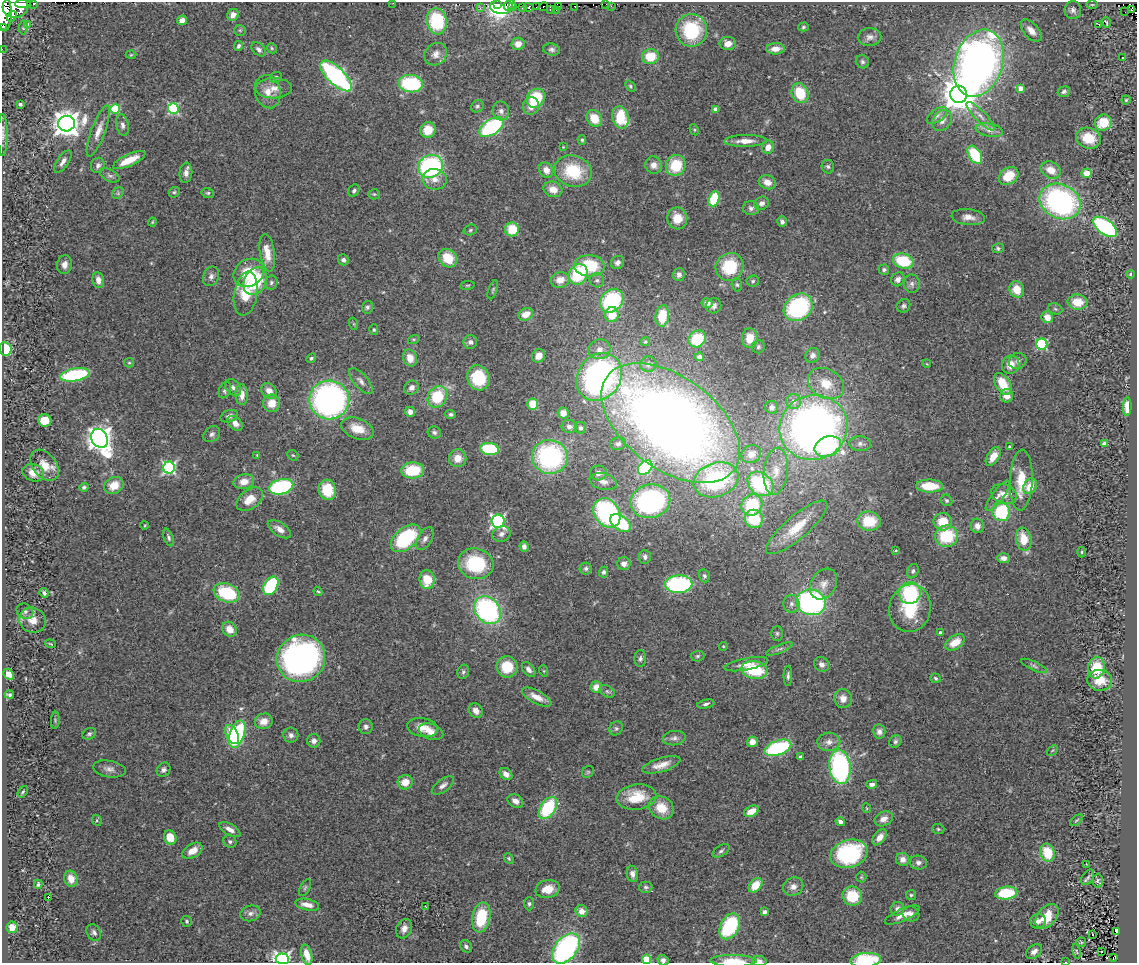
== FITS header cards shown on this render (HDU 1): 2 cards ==
NAXIS1  =                 1135
NAXIS2  =                  961

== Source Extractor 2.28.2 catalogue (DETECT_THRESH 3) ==
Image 1135 x 961 px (HDU 1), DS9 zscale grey, 1 PNG px = 1 image px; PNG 1139 x 965 px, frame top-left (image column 1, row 961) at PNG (2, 2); each listed source drawn as its Kron ellipse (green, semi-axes under 4 px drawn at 4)
Background 1.19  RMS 0.066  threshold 0.197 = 3 sigma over >= 5 px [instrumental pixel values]
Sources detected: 427; all 427 listed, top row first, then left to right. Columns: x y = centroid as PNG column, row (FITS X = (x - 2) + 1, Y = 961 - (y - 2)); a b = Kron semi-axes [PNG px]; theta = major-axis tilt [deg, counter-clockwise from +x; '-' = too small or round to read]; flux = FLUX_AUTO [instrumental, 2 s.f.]
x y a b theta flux
34 3 3 3 - 140
393 3 2 2 - 13
23 4 8 4 0 1300
606 4 2 2 - 20
498 5 3 3 - 2700
1092 5 6 3 0 4.7
503 6 13 8 8 1200
508 6 5 3 - 110
513 6 3 2 - 57
611 6 3 2 - 3.1
15 7 13 10 4 4900
528 7 5 4 - 500
537 7 3 3 - 280
543 7 5 2 - 84
559 7 3 2 - 26
575 7 4 2 - 50
480 8 3 2 - 21
522 8 4 3 - 120
550 10 3 2 - 50
556 10 2 2 - 58
1073 10 9 8 - 18
1132 10 2 2 - 30
4 12 18 7 -87 4500
1125 12 2 2 - 3
233 15 6 5 - 30
12 17 6 4 52 720
182 20 5 4 - 29
437 21 13 10 -82 300
1106 22 5 2 - 5.4
28 24 3 2 - 2.5
1099 25 3 2 - 6.2
3 27 3 2 - 76
803 27 5 4 - 6.6
23 28 7 3 83 7.6
240 30 6 5 - 6.8
691 30 16 15 - 270
1031 31 13 7 -48 35
869 37 12 9 1 23
728 43 8 6 2 32
518 44 6 6 - 42
239 46 5 4 - 11
272 48 5 4 - 5.7
2 49 2 2 - 9.5
259 49 8 5 -43 15
775 49 9 5 2 40
552 50 8 6 -8 13
436 54 12 10 43 32
131 55 5 3 - 4.1
650 56 8 7 - 110
1122 58 3 2 - 4.4
862 62 7 6 - 11
979 63 34 24 72 2600
336 76 20 8 -44 870
276 77 6 5 - 8.7
411 84 12 9 -6 320
630 86 6 4 -51 6.6
274 88 18 10 1 50
1020 88 4 4 - 39
268 92 17 12 -74 57
1064 92 6 5 - 10
800 93 10 8 -67 140
959 94 8 8 - 10000
536 98 10 8 50 200
1126 100 4 4 - 5.2
20 104 3 3 - 12
477 106 7 5 37 9.5
531 106 9 8 - 38
173 108 5 5 - 440
115 109 5 5 - 250
716 109 4 4 - 62
501 111 9 8 - 22
937 116 12 6 37 19
980 116 19 5 -45 33
621 117 11 8 -74 190
594 118 9 7 -59 89
942 120 11 9 52 31
1103 122 8 8 - 120
66 124 8 8 - 5400
122 125 11 6 -78 18
491 127 14 7 34 470
428 130 8 7 - 75
694 130 6 4 -62 5.4
989 130 14 6 -10 29
98 131 27 7 70 47
3 135 21 5 -90 20
1088 138 13 10 -18 100
582 140 4 4 - 6.7
745 141 21 6 1 46
563 147 4 3 - 3.1
768 147 6 6 - 42
975 155 10 6 -58 210
129 160 17 5 24 81
63 161 13 5 57 21
98 165 8 7 - 15
654 165 9 8 - 32
676 165 10 10 - 140
430 166 13 11 27 670
828 167 7 6 - 9.6
546 170 8 6 -57 37
1051 170 10 8 -27 55
573 171 19 15 -18 210
186 173 10 6 84 24
1087 173 5 4 - 61
110 176 10 6 -27 13
1009 176 10 8 34 100
434 179 12 10 -7 42
767 182 9 6 -22 38
553 189 9 7 -15 44
354 191 6 5 - 14
174 192 6 5 - 6.6
118 193 6 5 - 9.2
208 193 6 4 -12 7.4
374 194 5 5 - 5.6
714 199 8 5 71 180
1060 201 21 17 -24 960
762 203 7 6 - 17
751 208 8 7 - 16
968 217 17 8 -6 36
677 218 11 10 - 83
152 222 4 4 - 4.5
782 222 5 4 - 14
1105 227 14 7 -36 570
512 229 7 7 - 120
470 230 7 5 18 8
998 248 6 5 - 7.6
267 253 19 7 -81 75
448 258 10 8 -43 110
343 260 6 5 - 14
903 261 10 7 -17 220
617 262 7 6 - 19
64 265 9 7 77 27
589 266 15 10 -3 210
730 267 14 13 - 190
884 270 5 5 - 8.8
249 273 16 13 32 140
578 274 10 9 - 260
1130 274 4 4 - 6.5
679 275 6 6 - 19
211 276 10 7 68 19
898 279 7 6 - 21
98 280 8 5 -82 28
560 280 9 8 - 50
597 280 7 7 - 13
255 281 14 11 62 220
753 281 6 5 - 7.7
271 282 7 6 - 11
912 284 9 8 - 18
467 285 7 3 8 5.7
737 285 7 5 -72 7.7
493 290 10 4 71 8
1017 290 8 7 - 70
246 294 22 11 81 130
612 301 13 10 48 400
1077 302 10 7 -5 85
707 303 5 5 - 31
714 306 8 7 - 15
903 306 7 6 - 11
367 307 6 5 - 11
798 307 15 12 38 500
1055 309 7 5 -22 8.9
526 314 8 6 27 56
612 315 7 7 - 100
662 316 10 6 83 110
1047 317 6 5 - 45
354 324 6 4 -71 4.6
374 330 5 4 - 6.2
750 338 10 8 85 77
414 339 6 4 18 5.5
697 339 9 8 - 150
470 342 7 7 - 18
645 342 5 4 - 7.3
1042 344 5 5 - 380
758 347 6 6 - 11
5 349 7 6 - 140
599 349 11 10 - 39
813 355 8 7 - 21
539 356 7 6 - 34
700 357 4 4 - 19
311 358 5 4 - 7.7
410 358 8 7 - 47
1018 361 9 8 - 20
129 363 5 4 - 6.1
648 364 8 8 - 18
927 364 4 3 - 3.5
1011 365 9 8 - 51
75 375 15 6 10 360
599 377 25 21 54 1200
478 378 12 11 - 200
361 381 16 7 -49 24
826 384 19 14 -30 100
1003 384 12 7 -59 110
233 387 9 6 -47 17
412 388 7 6 - 20
225 390 8 5 65 10
269 391 8 6 -45 38
242 395 10 6 -87 40
1007 396 6 6 - 37
437 397 11 9 58 220
329 400 20 19 - 1300
794 401 7 7 - 36
272 403 8 8 - 67
533 404 5 5 - 96
772 407 6 6 - 24
1127 407 9 4 89 48
410 412 5 5 - 26
563 413 5 5 - 34
451 414 5 4 - 11
229 416 9 6 18 20
45 420 6 6 - 78
235 423 9 6 -43 30
671 423 79 46 -37 5000
569 427 7 6 - 19
813 427 34 32 20 2900
580 428 6 5 - 11
357 429 17 10 -20 73
434 432 7 6 - 12
212 434 9 7 41 15
100 438 10 8 -62 4200
618 444 8 6 13 13
860 444 11 7 -3 18
1104 444 4 3 - 29
828 446 13 10 23 380
1010 447 3 3 - 6.4
489 449 9 6 -6 270
751 454 10 8 32 37
257 455 3 2 - 3.7
293 455 6 5 - 4.8
993 456 10 6 57 50
550 457 18 17 - 680
458 458 9 8 - 47
45 465 17 11 -52 67
169 468 6 6 - 780
645 468 8 6 44 320
413 470 11 8 5 170
776 471 23 12 84 85
33 473 11 8 -19 45
598 473 8 7 - 24
716 480 23 17 19 420
1021 480 30 11 88 110
244 482 10 7 11 44
603 482 14 8 -13 31
760 484 14 11 -38 340
114 486 10 8 26 74
930 486 13 6 -2 120
1030 486 8 6 57 64
84 487 5 4 - 8.6
281 487 12 7 15 510
327 490 10 8 -75 130
1004 494 13 9 -21 38
998 496 18 5 53 23
250 499 15 9 37 64
946 500 6 5 - 8.8
650 501 20 16 13 660
752 505 11 10 - 210
1001 512 9 9 - 290
607 513 16 12 -56 760
754 519 9 9 - 170
498 521 6 6 - 880
869 521 12 9 -7 140
943 522 9 8 - 93
620 523 11 7 -35 230
145 525 4 3 - 3.5
977 526 7 6 - 22
797 527 39 11 40 140
279 529 13 6 -34 29
501 534 9 7 22 19
947 536 11 11 - 210
168 537 9 4 -68 10
406 538 17 10 40 340
425 539 12 7 59 20
1024 539 12 7 -80 94
524 546 5 4 - 14
896 550 3 2 - 4.2
1082 552 5 3 - 5.2
645 557 7 6 - 13
1003 558 6 5 - 20
476 564 18 15 -15 270
624 564 6 6 - 24
586 568 6 6 - 12
913 571 7 5 63 9.8
604 572 5 4 - 11
704 576 6 5 - 11
427 580 9 7 -83 110
679 584 13 9 2 570
824 584 16 12 59 50
271 586 10 6 59 330
318 591 5 4 - 5.2
44 593 5 4 - 11
227 593 13 9 -21 260
910 593 11 11 - 350
811 602 15 13 -13 1000
791 604 9 8 - 20
910 608 24 20 77 200
488 610 15 12 -50 800
25 611 9 7 -33 15
33 620 13 12 - 51
230 629 8 7 - 46
777 633 7 5 -90 9.2
940 633 4 3 - 19
955 642 11 6 33 73
50 644 5 3 - 4.7
723 646 4 4 - 4.4
780 649 14 3 22 15
697 656 7 5 3 8.8
301 658 24 23 - 1300
640 658 8 6 89 13
746 664 22 6 11 38
822 664 8 6 -36 20
1034 666 14 4 -24 14
507 667 10 10 - 130
1096 668 11 8 81 130
529 669 8 5 -53 18
755 670 13 9 -10 210
544 671 6 3 -71 4.8
463 672 7 5 75 9.9
9 674 6 4 -45 32
788 676 10 4 89 11
936 678 5 4 - 9.1
1100 680 12 10 -6 84
596 687 6 5 - 44
607 691 8 5 -29 9.6
9 695 5 4 - 6.6
537 697 16 6 -28 48
843 698 9 8 - 37
706 704 9 4 12 11
476 711 8 6 -49 31
55 720 8 3 86 6.1
264 721 9 7 20 42
366 727 7 7 - 15
423 728 16 9 -10 52
616 728 7 6 - 9.8
879 731 7 6 - 19
431 732 12 8 -18 44
89 734 7 5 26 9.1
232 734 10 6 -63 110
237 734 14 7 71 430
291 735 7 7 - 19
674 738 11 7 7 19
314 741 7 6 - 16
895 741 6 5 - 10
752 742 5 5 - 35
829 742 11 9 2 29
778 748 14 7 20 400
1052 750 6 4 44 5.5
800 757 4 3 - 8.4
661 765 20 7 17 47
840 767 17 10 -83 740
109 769 16 8 -9 25
164 770 8 6 55 15
588 772 6 5 - 6.3
506 774 7 5 -39 24
405 782 7 7 - 60
872 784 5 4 - 18
443 785 13 6 37 21
23 792 6 4 53 5.5
636 797 20 12 7 130
515 801 8 6 -28 30
548 808 12 7 57 280
661 808 13 11 -32 89
866 808 5 3 - 3.9
751 811 8 5 25 48
884 819 9 7 25 28
97 820 6 4 -65 6.2
1077 820 7 3 40 5.4
840 822 5 4 - 15
938 829 6 5 - 6.5
230 830 11 5 -29 29
170 837 7 6 - 76
880 837 9 6 52 31
230 841 7 6 - 10
192 851 11 7 32 52
721 851 9 5 34 11
1047 853 9 7 -70 130
849 854 19 14 16 480
509 858 6 4 -50 5.8
903 859 7 6 - 26
918 863 9 7 -6 18
1086 864 3 2 - 2.4
632 874 8 5 -79 20
861 877 5 5 - 5.9
1088 877 8 5 56 10
71 879 8 6 -73 56
1098 881 7 5 87 8.5
38 884 4 3 - 6.2
755 885 8 5 46 85
646 887 6 5 - 9.6
793 887 10 9 - 27
305 888 9 5 63 9.3
548 889 12 9 14 66
1006 893 11 6 6 220
911 895 5 5 - 6.2
852 896 10 9 - 140
48 898 3 2 - 30
529 904 6 4 89 8.5
307 905 12 5 -12 36
426 907 3 2 - 3.1
897 909 7 6 - 21
582 911 6 6 - 38
764 912 4 3 - 17
250 913 10 7 14 21
911 914 8 7 - 18
902 915 19 6 24 35
1047 916 14 9 50 93
481 917 15 9 80 190
187 921 5 5 - 8.3
1038 921 8 7 - 22
730 926 14 9 62 340
12 927 6 5 - 32
404 929 10 7 64 27
1117 932 4 3 - 130
94 933 8 7 - 15
1093 934 3 3 - 44
1081 942 5 4 - 5.2
466 946 7 5 -47 12
566 948 17 11 51 840
1077 951 8 3 -80 4.7
1034 952 9 6 37 23
1102 952 2 2 - 3.3
307 955 10 5 -75 58
1113 958 3 2 - 23
282 959 6 5 - 1100
646 959 4 4 - 190
663 960 5 5 - 18
865 960 15 7 5 240
733 961 23 6 -1 88
759 961 7 5 -10 21
1066 962 3 2 - 7.3
At the frame edge (FLAGS 8, measured only in part): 14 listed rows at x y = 34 3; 393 3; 4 12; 3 27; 2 49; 3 135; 566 948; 282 959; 646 959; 663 960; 865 960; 733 961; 759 961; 1066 962